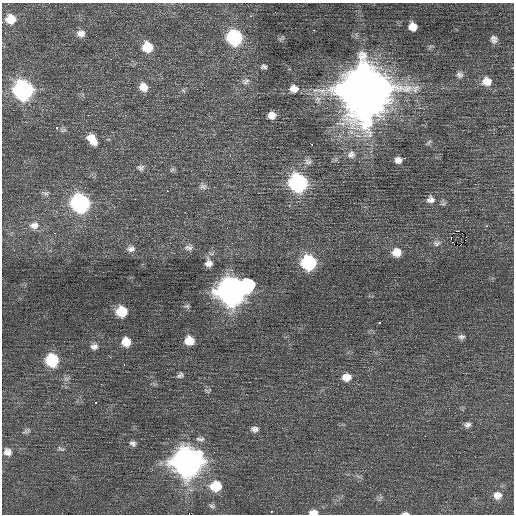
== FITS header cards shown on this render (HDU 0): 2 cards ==
NAXIS1  =                  512 / Axis length
NAXIS2  =                  512 / Axis length

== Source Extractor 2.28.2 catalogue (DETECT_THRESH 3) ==
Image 512 x 512 px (HDU 0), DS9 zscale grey, 1 PNG px = 1 image px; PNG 516 x 516 px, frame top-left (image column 1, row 512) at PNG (2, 3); no overlay
Background 0.349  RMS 0.81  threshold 2.42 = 3 sigma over >= 5 px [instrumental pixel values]
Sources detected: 80; all 80 listed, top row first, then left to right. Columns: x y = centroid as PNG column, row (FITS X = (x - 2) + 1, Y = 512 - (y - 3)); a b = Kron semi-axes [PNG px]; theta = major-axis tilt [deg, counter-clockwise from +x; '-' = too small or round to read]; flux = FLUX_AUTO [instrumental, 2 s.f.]
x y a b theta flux
251 16 4 3 - 79
10 19 11 10 - 840
2 22 2 2 - 100
413 27 7 7 - 570
314 30 3 2 - 67
5 33 2 2 - 36
81 33 10 8 -4 320
234 38 10 9 - 6200
282 38 10 3 40 93
494 39 10 8 -76 260
147 47 9 9 - 1300
111 59 3 2 - 68
264 67 7 5 -4 130
460 75 9 8 - 200
246 81 12 8 25 230
487 81 11 10 - 610
143 87 10 9 - 530
294 89 10 8 -8 430
23 90 11 11 - 15000
183 90 7 4 -19 80
364 90 17 16 - 500000
272 115 7 6 - 400
56 128 3 3 - 280
63 130 9 4 22 110
92 139 15 9 -54 670
429 142 7 4 45 98
351 154 11 9 46 310
404 158 2 2 - 45
398 160 7 6 - 290
308 162 10 8 -2 210
140 168 10 8 8 180
172 170 8 4 37 86
298 183 11 10 - 12000
203 187 10 8 5 200
167 191 3 2 - 230
45 193 13 4 -22 140
430 199 11 10 - 320
80 203 11 10 - 13000
443 204 7 4 19 100
34 225 14 11 4 450
486 226 3 2 - 250
458 231 2 2 - 1300
55 233 3 2 - 130
451 238 4 2 - 2100
437 243 10 7 9 190
188 247 13 7 3 240
131 249 11 8 11 250
396 252 10 9 - 630
209 263 12 10 -79 400
308 263 10 9 - 5900
231 291 15 12 17 61000
187 306 8 6 -38 130
122 311 9 9 - 1500
380 322 3 2 - 180
461 337 9 7 -8 160
189 341 10 9 - 820
126 342 10 9 - 720
94 346 10 8 2 260
110 357 3 2 - 48
52 360 10 10 - 3000
124 364 3 2 - 62
180 375 9 7 31 160
346 377 11 8 7 580
207 391 9 3 -30 92
95 403 3 2 - 260
467 425 9 7 17 190
255 429 9 7 -3 220
25 432 9 6 17 140
425 436 2 2 - 33
200 439 12 5 -5 180
133 444 6 5 - 210
59 447 6 3 -40 200
7 452 10 9 - 350
187 462 13 12 - 66000
216 486 10 9 - 1400
497 495 10 10 - 420
212 506 8 5 -17 100
271 511 3 2 - 590
313 512 10 5 2 330
405 513 8 3 2 130
At the frame edge (FLAGS 8, measured only in part): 3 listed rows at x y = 2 22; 313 512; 405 513